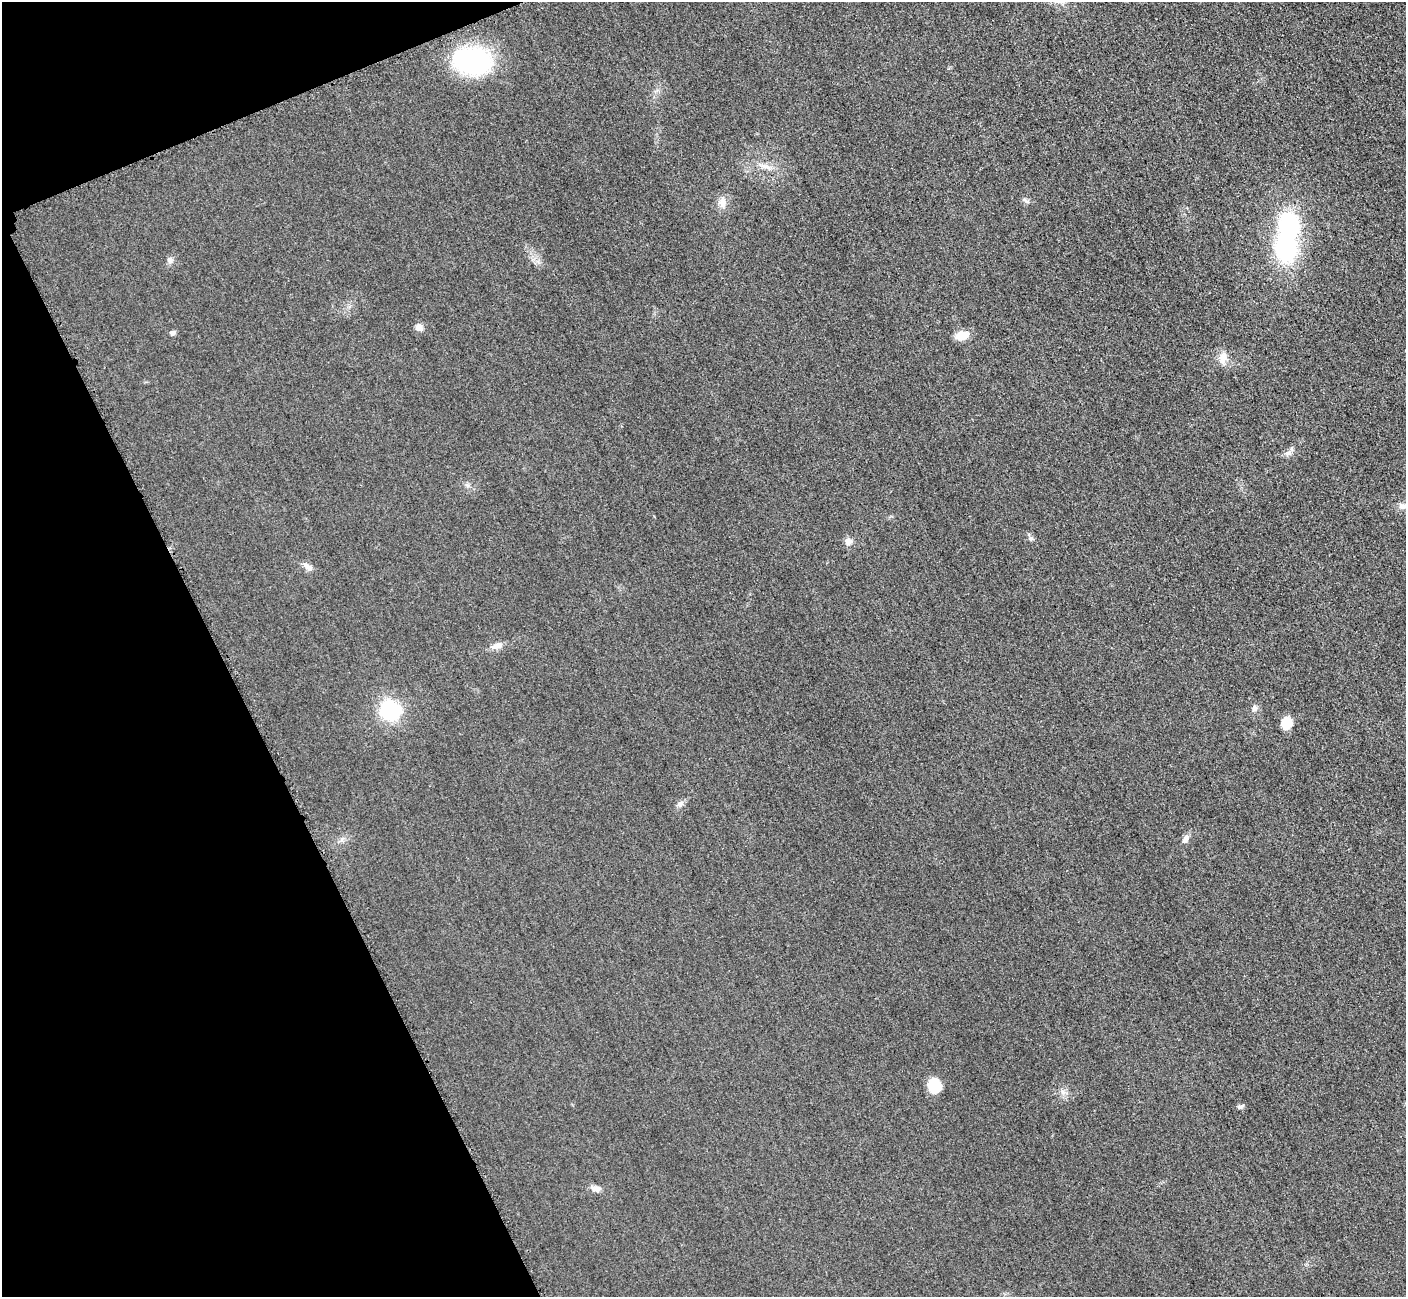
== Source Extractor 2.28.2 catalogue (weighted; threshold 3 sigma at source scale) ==
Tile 5 of 4 x 4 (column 1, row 2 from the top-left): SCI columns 66-1469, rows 2784-4078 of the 5705 x 5671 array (HDU 1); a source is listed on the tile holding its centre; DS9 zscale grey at full resolution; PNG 1408 x 1299 px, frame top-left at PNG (2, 2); no overlay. Shown black and unused: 19% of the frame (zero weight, under 3 of 5 exposures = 4% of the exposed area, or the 3 px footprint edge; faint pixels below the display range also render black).
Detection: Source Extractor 2.28.2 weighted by HDU 2 'WHT'; one run over the whole footprint, this tile lists its part. Background 0.0196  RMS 0.0051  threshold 0.0227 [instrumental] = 3 sigma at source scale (4.5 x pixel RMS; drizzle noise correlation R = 1.50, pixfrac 1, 0.05/0.05 arcsec/px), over >= 5 px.
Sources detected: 27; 1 inside a brighter listed object's ellipse — not listed separately; the other 26 listed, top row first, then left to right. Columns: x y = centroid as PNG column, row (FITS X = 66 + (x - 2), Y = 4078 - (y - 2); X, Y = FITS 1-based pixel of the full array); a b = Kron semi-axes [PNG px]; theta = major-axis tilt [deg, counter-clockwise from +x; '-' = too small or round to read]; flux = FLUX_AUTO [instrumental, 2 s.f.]
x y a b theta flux
472 61 44 29 -4 60
765 166 19 6 -15 3.9
1026 201 11 5 -34 1.3
722 202 16 10 -89 3.9
1285 248 26 20 -81 54
169 260 10 6 -57 1.7
419 327 10 9 - 2.6
172 333 6 5 - 1.7
962 336 16 10 14 6.1
1223 358 19 10 83 4.5
1288 453 11 7 22 2.1
467 485 6 6 - 1.1
1402 506 11 8 -11 2.9
1031 538 7 6 - 1.2
848 541 10 9 - 2.7
307 566 15 7 -39 2.6
497 646 17 8 17 3.5
1254 708 9 7 77 1.7
390 710 16 15 - 43
1286 723 10 8 72 9.7
680 804 10 8 31 2
1185 839 11 7 58 2.3
934 1086 13 11 -72 13
1063 1092 8 6 -44 1.8
1240 1107 9 5 5 1.1
596 1189 13 8 -12 2.8